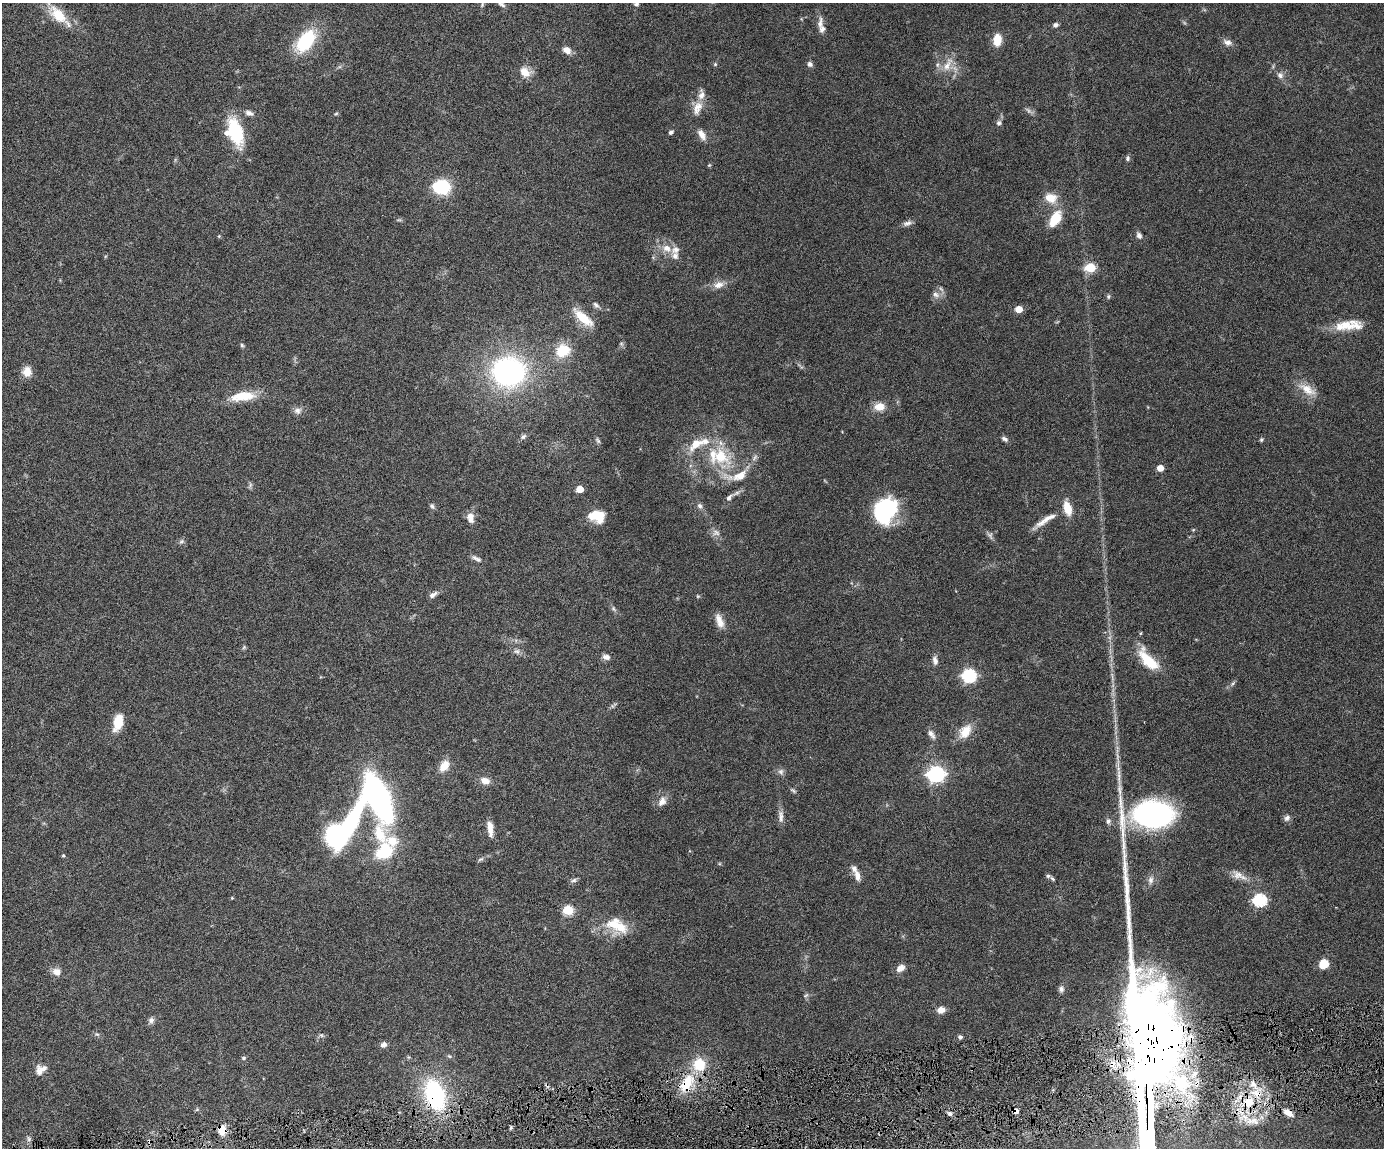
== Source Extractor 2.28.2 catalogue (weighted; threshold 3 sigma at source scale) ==
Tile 5 of 3 x 4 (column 2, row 2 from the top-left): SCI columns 1622-3003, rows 2292-3437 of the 4519 x 4583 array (HDU 1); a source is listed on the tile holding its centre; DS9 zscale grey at full resolution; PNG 1386 x 1150 px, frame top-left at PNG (2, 3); no overlay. Shown black and unused: <1% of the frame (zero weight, under 4 of 8 exposures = <1% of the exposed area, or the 3 px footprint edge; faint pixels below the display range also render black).
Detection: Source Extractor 2.28.2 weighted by HDU 2 'WHT'; one run over the whole footprint, this tile lists its part. Background 0.0445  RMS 0.0037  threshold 0.0153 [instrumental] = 3 sigma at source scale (4.09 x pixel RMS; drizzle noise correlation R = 1.36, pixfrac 0.8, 0.05/0.05 arcsec/px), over >= 5 px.
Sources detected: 153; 2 too faint to see at this stretch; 1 inside a brighter object's white glare — not listed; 16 inside a brighter listed object's ellipse — not listed separately; the other 134 listed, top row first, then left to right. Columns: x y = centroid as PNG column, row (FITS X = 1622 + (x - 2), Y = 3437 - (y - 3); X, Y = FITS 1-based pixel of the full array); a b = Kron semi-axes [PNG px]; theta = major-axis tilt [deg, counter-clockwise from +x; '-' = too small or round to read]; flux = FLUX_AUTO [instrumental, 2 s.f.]
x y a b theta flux
501 4 11 5 -32 0.9
636 4 7 4 0 0.71
482 5 8 4 65 0.51
58 15 33 12 -43 9
820 24 19 7 82 2.2
1055 25 7 5 15 0.94
997 40 10 7 86 7.3
305 41 23 13 53 21
1227 42 12 8 -17 1.7
567 50 9 7 -29 2.6
715 64 5 4 - 0.47
809 64 7 6 - 1.1
947 65 23 9 62 4.3
525 72 12 10 -40 4.2
1280 75 9 8 - 1.4
697 108 21 11 70 4.2
249 113 10 6 -24 1.5
336 114 6 4 3 0.42
999 123 7 7 - 0.97
235 132 26 12 -73 22
671 132 6 5 - 0.84
702 135 16 8 -58 2.5
1128 158 7 5 80 0.72
709 165 5 4 - 0.38
442 187 13 10 -3 23
1051 198 17 13 -19 4.9
1055 218 18 10 58 9
907 223 12 6 16 1.4
1139 235 9 6 -63 1.2
219 236 5 4 - 0.31
667 248 12 9 -29 3.4
1090 267 6 5 - 21
718 285 14 9 16 2.7
936 295 11 7 -33 1.5
1108 296 6 5 - 0.64
596 305 10 6 -45 1
1019 309 5 5 - 7
583 318 27 10 -41 7.7
1349 325 36 11 5 8
242 345 6 4 -67 0.53
563 351 16 14 34 9.2
27 371 12 10 83 3.3
509 372 27 24 -1 76
1307 389 25 11 -33 5
243 396 30 11 7 8.6
879 407 12 9 0 4.1
297 411 10 9 - 1.6
523 437 9 6 39 0.88
1005 439 8 6 -30 0.96
1261 439 5 5 - 0.51
598 440 10 4 -54 0.66
720 456 30 22 -33 17
1160 468 5 5 - 4.5
250 485 7 4 72 0.65
580 489 5 5 - 5.8
729 498 10 6 52 1.2
432 506 8 5 -52 0.79
700 506 7 7 - 1.1
1067 508 13 7 -74 6.6
886 511 28 21 60 32
597 516 17 12 -8 7.9
470 517 15 8 -79 2.5
1049 518 22 8 26 3.1
1193 530 5 4 - 0.34
716 533 11 9 -17 1.7
990 535 11 6 -59 0.99
181 541 7 5 22 0.77
478 560 10 6 -33 1.2
433 595 11 6 32 1.5
613 609 9 5 -46 0.8
719 621 19 8 -69 3.3
244 647 6 4 48 0.49
517 651 8 7 - 1.2
606 657 10 7 -12 1.5
935 660 11 6 -74 1.5
1148 660 32 12 -49 11
969 676 6 6 - 59
1233 683 8 4 58 0.68
612 706 6 4 -71 0.47
118 722 18 10 75 7
965 731 21 13 54 5.5
931 734 14 6 -55 1.6
444 766 13 9 53 4.6
781 772 9 8 - 1.2
936 774 7 6 - 110
1119 776 30 5 -88 3.8
485 781 13 9 -12 2.6
793 790 10 5 -38 0.66
378 797 38 17 -71 120
662 801 14 9 62 2.5
1153 814 31 19 0 96
781 816 18 7 -87 2
1287 818 8 7 - 1.3
1108 821 8 6 72 1
351 822 49 15 65 36
490 829 19 6 -84 3.3
384 852 33 19 65 25
63 856 5 4 - 0.42
481 859 9 4 26 0.74
1238 875 17 11 -18 3
857 876 13 7 -78 2.3
1048 876 6 5 - 0.63
574 880 8 6 16 0.83
232 898 4 3 - 0.27
1260 900 6 6 - 54
568 910 5 5 - 22
619 927 25 16 -26 8.2
1324 964 8 8 - 6.6
900 968 10 7 37 2.3
57 972 9 8 - 2.6
1061 989 8 7 - 1.2
806 995 7 4 44 0.59
941 1010 8 7 - 2.6
151 1020 8 7 - 1.1
97 1034 7 4 -18 0.55
321 1035 6 5 - 0.64
960 1037 6 5 - 0.79
383 1045 8 7 - 1.2
449 1056 6 4 -42 0.47
244 1058 6 5 - 0.54
699 1064 11 11 - 11
39 1072 17 7 -79 2
686 1083 27 14 61 11
1253 1084 13 6 -55 2.4
547 1085 8 3 -45 0.64
435 1095 28 17 -71 44
1249 1102 15 14 - 8.7
1015 1111 7 5 -14 1.8
950 1113 6 6 - 0.93
1288 1113 10 5 -32 2.4
1254 1121 17 7 -9 3.1
510 1128 6 3 69 0.48
222 1130 10 8 -85 4.8
29 1139 8 5 -73 0.87
Overlapping masked pixels (flux is a lower limit): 7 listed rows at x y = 686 1083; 547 1085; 435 1095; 1249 1102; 1015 1111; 1288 1113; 222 1130
Isophote crosses this tile's border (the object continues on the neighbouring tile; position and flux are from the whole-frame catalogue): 1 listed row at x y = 501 4